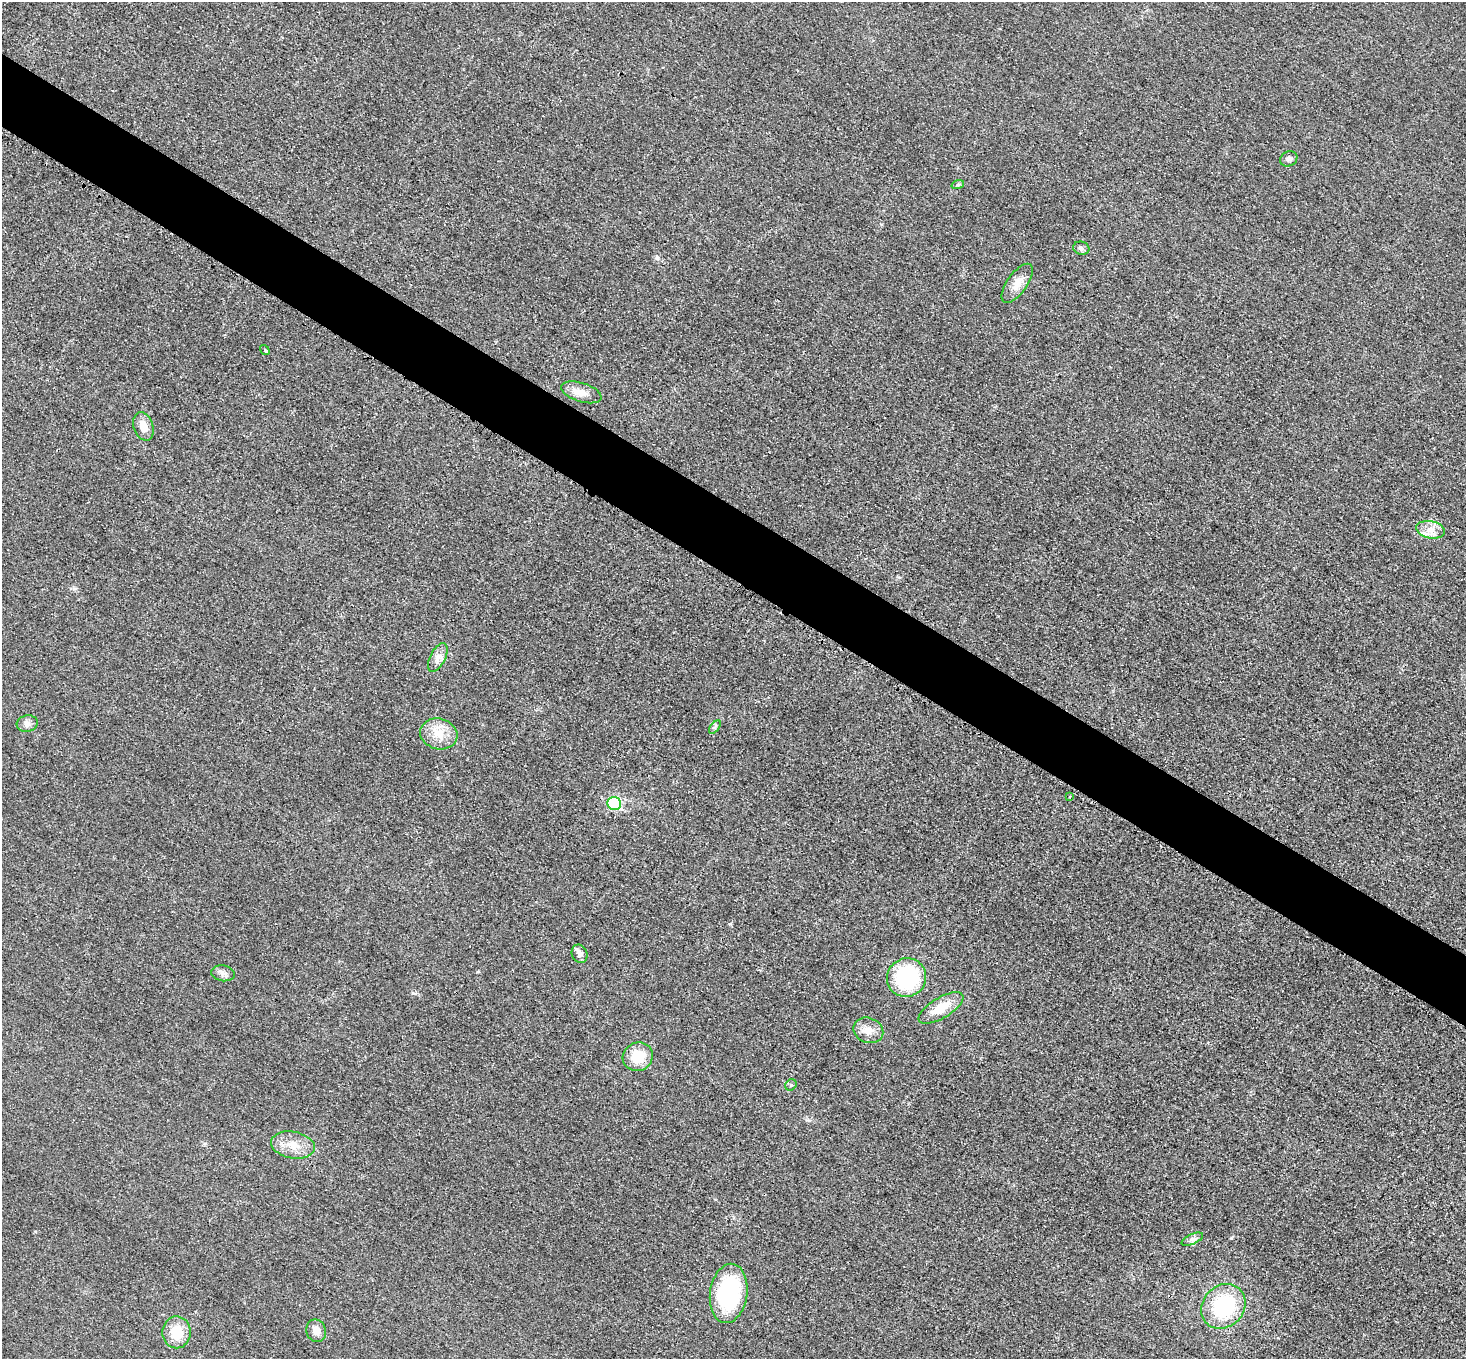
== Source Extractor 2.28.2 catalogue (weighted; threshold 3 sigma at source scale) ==
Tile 11 of 4 x 4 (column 3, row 3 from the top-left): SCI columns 2944-4407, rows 1663-3019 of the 5883 x 5891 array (HDU 1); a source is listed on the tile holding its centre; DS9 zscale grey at full resolution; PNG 1468 x 1361 px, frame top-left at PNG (2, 2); each listed source drawn as its Kron ellipse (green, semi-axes under 4 px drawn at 4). Shown black and unused: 5% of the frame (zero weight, under 3 of 4 exposures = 1% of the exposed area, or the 3 px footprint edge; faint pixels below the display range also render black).
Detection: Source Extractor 2.28.2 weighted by HDU 2 'WHT'; one run over the whole footprint, this tile lists its part. Background 0.0219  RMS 0.0061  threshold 0.0276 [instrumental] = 3 sigma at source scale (4.5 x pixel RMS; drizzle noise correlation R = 1.50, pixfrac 1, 0.05/0.05 arcsec/px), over >= 5 px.
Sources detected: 28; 1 inside a brighter listed object's ellipse — not listed separately; the other 27 listed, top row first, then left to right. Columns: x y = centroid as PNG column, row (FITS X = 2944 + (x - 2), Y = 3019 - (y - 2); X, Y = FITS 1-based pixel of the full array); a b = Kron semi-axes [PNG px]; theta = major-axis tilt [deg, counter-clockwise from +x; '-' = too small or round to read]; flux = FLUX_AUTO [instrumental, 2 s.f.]
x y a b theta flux
1289 159 9 7 31 2
958 184 6 4 20 0.99
1081 248 8 6 -16 1.8
1017 283 23 10 54 7.3
265 350 5 3 - 0.61
581 392 21 9 -17 6.1
143 426 14 9 -72 7.2
1431 530 14 8 -11 5.5
438 657 16 7 64 4.2
27 724 10 8 13 2.8
715 727 8 4 54 1.2
439 734 19 15 -16 11
1069 797 2 2 - 0.55
614 804 7 6 - 39
579 954 9 7 -67 3.1
223 973 12 8 -8 2.7
907 978 20 19 - 58
941 1008 25 10 31 13
868 1030 15 12 -22 6.2
638 1057 15 14 - 15
791 1085 6 5 - 1
293 1145 22 13 -11 10
1192 1239 11 5 23 2
729 1293 30 18 82 63
1223 1306 24 20 47 44
316 1331 11 9 -70 4.9
176 1332 16 14 -89 14
Unlisted compact peaks at least as high as the median listed source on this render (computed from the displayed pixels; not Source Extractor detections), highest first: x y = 413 993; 1231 1238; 730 924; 657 257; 477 972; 74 589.